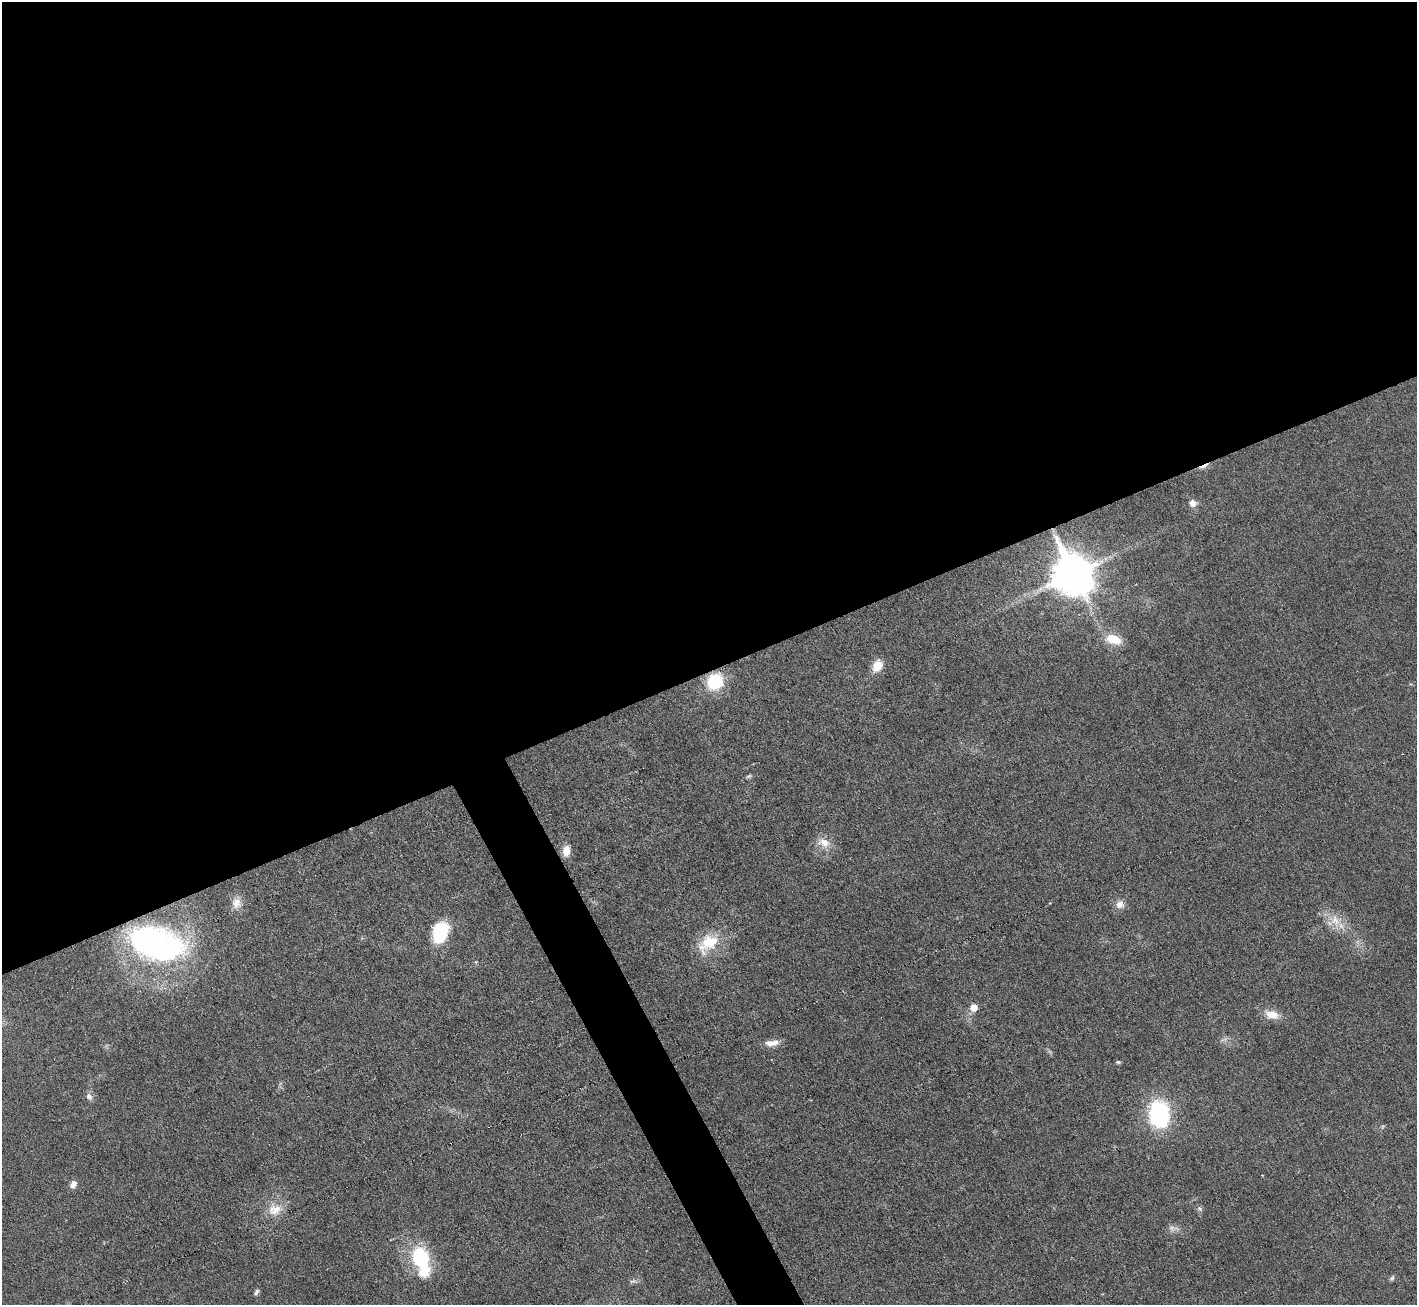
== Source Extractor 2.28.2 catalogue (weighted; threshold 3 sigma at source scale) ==
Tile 2 of 4 x 4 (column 2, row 1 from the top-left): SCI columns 1416-2830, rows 4063-5365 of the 5664 x 5653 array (HDU 1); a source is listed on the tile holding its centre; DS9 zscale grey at full resolution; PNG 1419 x 1307 px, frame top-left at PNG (2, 2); no overlay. Shown black and unused: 53% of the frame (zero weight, under 3 of 6 exposures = <1% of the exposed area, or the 3 px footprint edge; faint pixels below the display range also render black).
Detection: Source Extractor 2.28.2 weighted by HDU 2 'WHT'; one run over the whole footprint, this tile lists its part. Background 0.0264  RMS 0.0037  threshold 0.0152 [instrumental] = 3 sigma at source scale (4.09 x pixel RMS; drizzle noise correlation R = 1.36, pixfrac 0.8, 0.05/0.05 arcsec/px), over >= 5 px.
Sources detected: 33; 2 too faint to see at this stretch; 1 cosmic-ray / hot-pixel residue — not listed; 1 inside a brighter listed object's ellipse — not listed separately; the other 29 listed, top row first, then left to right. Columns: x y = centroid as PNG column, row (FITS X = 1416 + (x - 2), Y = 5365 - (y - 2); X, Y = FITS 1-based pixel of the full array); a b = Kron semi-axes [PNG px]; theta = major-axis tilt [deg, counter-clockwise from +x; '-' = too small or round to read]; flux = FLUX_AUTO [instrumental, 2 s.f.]
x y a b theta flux
1204 466 16 4 25 1.7
1193 503 10 9 - 2.2
1073 574 15 12 -62 1100
1113 639 21 12 -16 7.3
877 666 14 10 60 5.5
715 681 16 14 49 18
749 776 8 5 20 0.68
824 842 19 12 -18 4.5
566 851 12 8 86 4
236 903 15 12 70 3.7
1120 904 12 11 - 2.7
1335 920 23 17 -56 7.3
440 933 22 15 68 20
156 943 58 32 -16 100
708 943 31 19 41 13
974 1007 6 6 - 4.6
1272 1014 21 12 -16 4.8
772 1043 18 8 7 3.5
1118 1062 6 4 -7 0.72
89 1097 11 8 -56 1.5
1159 1114 24 18 -90 40
73 1184 9 7 67 2
275 1209 22 18 13 6.9
1200 1209 9 7 -35 0.93
1173 1228 16 9 0 2.2
421 1257 27 20 -70 24
1392 1278 8 5 60 0.73
633 1281 12 5 10 1.1
256 1292 8 5 58 0.9
Overlapping masked pixels (flux is a lower limit): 3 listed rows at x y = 1204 466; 1073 574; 715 681